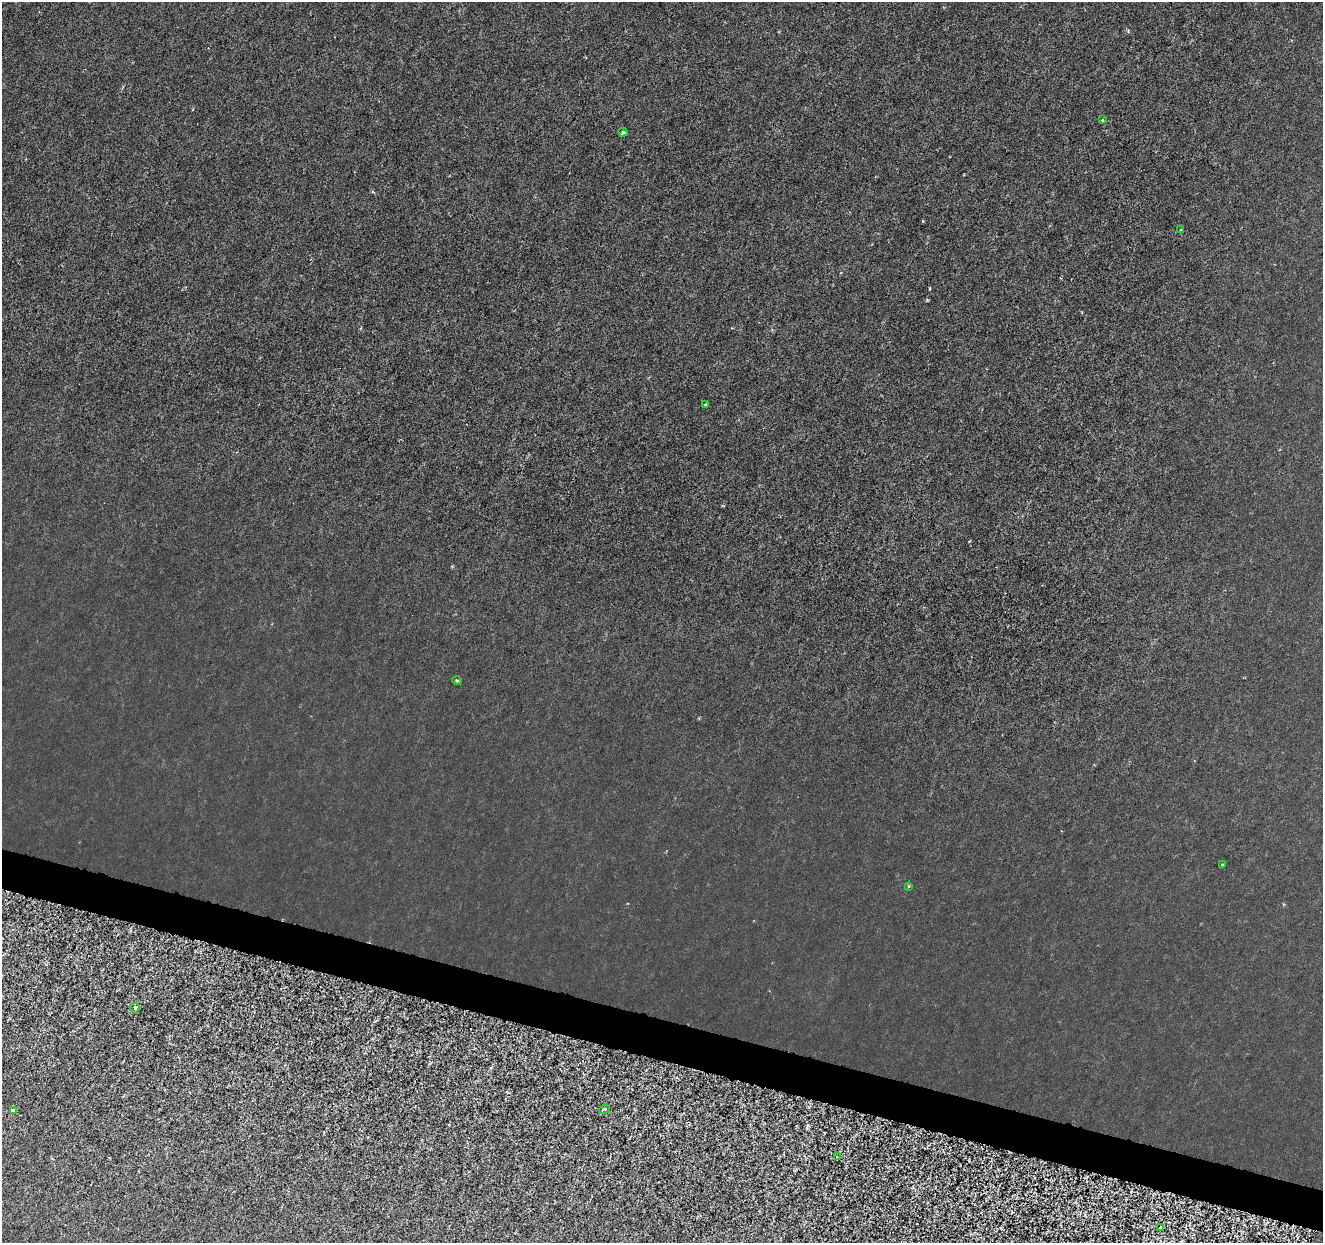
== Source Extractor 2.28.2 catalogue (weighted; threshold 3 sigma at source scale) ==
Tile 6 of 4 x 4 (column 2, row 2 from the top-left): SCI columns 1322-2642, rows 2700-3940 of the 5292 x 5459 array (HDU 1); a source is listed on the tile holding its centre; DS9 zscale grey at full resolution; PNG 1325 x 1245 px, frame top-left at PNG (2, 2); each listed source drawn as its Kron ellipse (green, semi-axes under 4 px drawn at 4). Shown black and unused: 3% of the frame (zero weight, under 3 of 6 exposures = <1% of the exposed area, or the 3 px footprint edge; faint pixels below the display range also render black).
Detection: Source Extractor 2.28.2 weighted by HDU 2 'WHT'; one run over the whole footprint, this tile lists its part. Background 8.23e-04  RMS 0.0012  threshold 0.00486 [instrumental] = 3 sigma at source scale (4.09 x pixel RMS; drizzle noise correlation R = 1.36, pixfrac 0.8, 0.0396/0.0396 arcsec/px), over >= 5 px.
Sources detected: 12; all 12 listed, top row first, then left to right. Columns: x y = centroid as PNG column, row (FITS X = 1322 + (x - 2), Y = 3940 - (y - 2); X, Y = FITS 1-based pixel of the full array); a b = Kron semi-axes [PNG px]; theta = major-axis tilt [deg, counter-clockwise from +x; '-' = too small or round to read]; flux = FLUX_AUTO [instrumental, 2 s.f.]
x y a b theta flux
1102 120 3 3 - 0.12
623 132 4 4 - 0.16
1181 230 3 3 - 0.15
706 404 4 3 - 0.15
457 681 5 3 - 0.12
1222 864 4 2 - 0.088
909 886 3 3 - 0.14
135 1008 5 4 - 0.27
604 1109 5 4 - 0.14
13 1110 4 3 - 0.25
837 1157 3 2 - 0.12
1161 1228 4 3 - 0.77